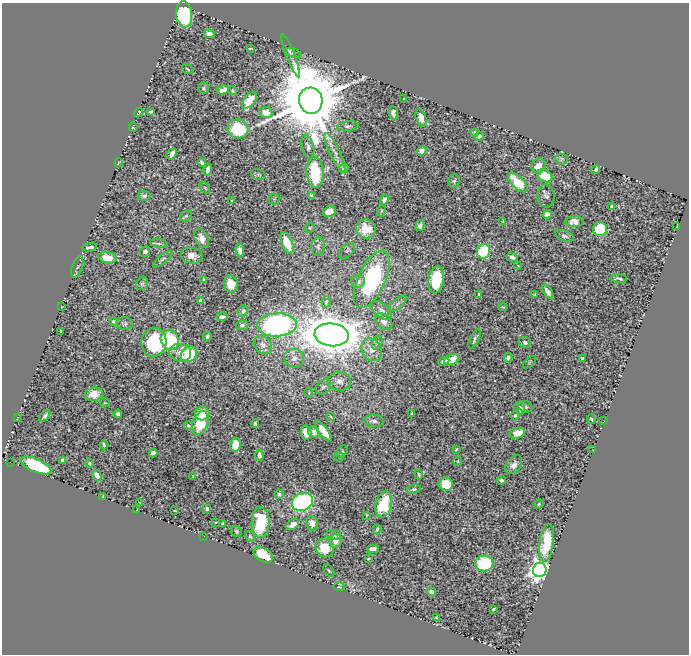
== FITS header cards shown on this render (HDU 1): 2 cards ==
NAXIS1  =                  687
NAXIS2  =                  652

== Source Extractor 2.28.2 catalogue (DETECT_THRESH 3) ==
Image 687 x 652 px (HDU 1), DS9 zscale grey, 1 PNG px = 1 image px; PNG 691 x 656 px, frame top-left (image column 1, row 652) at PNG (2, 3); each listed source drawn as its Kron ellipse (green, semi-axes under 4 px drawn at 4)
Background 0.759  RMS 0.013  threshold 0.0401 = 3 sigma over >= 5 px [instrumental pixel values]
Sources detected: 191; all 191 listed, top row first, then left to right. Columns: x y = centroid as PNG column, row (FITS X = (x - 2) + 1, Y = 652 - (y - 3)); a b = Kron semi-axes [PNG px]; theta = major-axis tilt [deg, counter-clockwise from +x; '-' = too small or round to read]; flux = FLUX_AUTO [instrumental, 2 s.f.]
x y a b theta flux
184 14 13 8 -85 110
209 34 5 4 - 9.6
250 48 4 2 - 0.81
293 53 9 4 -19 1.1
291 56 23 4 -69 3.8
188 69 6 2 -35 0.83
203 88 6 5 - 2
223 90 6 4 10 4.5
233 91 4 3 - 1.2
404 99 3 3 - 1.2
249 100 10 5 52 18
311 101 13 11 -76 15000
151 111 3 3 - 1.5
266 112 6 5 - 8.1
138 113 5 2 - 0.92
393 113 7 4 -84 3.5
421 118 9 5 -72 6
348 126 11 5 7 2.8
133 127 4 3 - 0.97
238 129 10 9 - 43
475 132 4 3 - 1.2
479 136 5 3 - 2.1
308 147 12 6 -77 3.2
422 151 5 4 - 5
335 153 21 5 -65 5.2
172 154 6 3 52 4.4
561 159 6 5 - 1.6
119 162 4 2 - 0.73
202 162 4 3 - 1.6
538 166 8 7 - 9.6
344 168 5 3 - 1.9
208 169 6 3 76 3.2
596 169 4 3 - 1.7
315 172 15 8 -86 72
258 174 7 5 -17 1.6
545 176 8 6 -32 25
454 181 6 5 - 1.6
518 183 12 6 -45 28
205 188 6 3 -56 0.98
311 195 4 3 - 1.3
144 196 6 5 - 2.2
546 196 11 8 -85 3.2
274 199 5 5 - 1
384 200 5 4 - 2.9
232 201 3 2 - 0.64
612 206 4 3 - 1.7
329 211 6 5 - 12
381 211 5 3 - 1
547 214 4 4 - 12
186 216 6 5 - 1.5
503 221 3 2 - 0.63
574 222 9 5 0 6.7
420 226 5 4 - 2.8
677 227 4 2 - 0.76
310 228 5 4 - 1.2
366 229 10 9 - 14
600 229 7 7 - 47
564 236 10 5 -21 3
202 238 10 6 -65 7
287 243 11 5 -68 20
159 244 9 4 -11 1.8
318 246 9 6 82 2.9
90 247 7 3 6 3.4
240 250 7 4 -81 4.3
347 251 9 6 44 2.5
484 251 7 6 - 63
145 252 5 5 - 2.6
192 256 11 8 -11 6.5
512 257 5 4 - 3
107 258 9 5 -13 10
163 259 12 3 38 1.7
518 265 4 2 - 0.66
77 267 11 5 70 2.6
372 279 31 13 65 110
619 279 8 3 -2 2.1
204 280 4 3 - 1
436 280 14 7 82 52
358 281 7 6 - 3.2
142 284 7 5 56 1.6
231 284 8 7 - 10
548 292 8 4 -56 4.5
479 294 4 3 - 1.5
535 295 4 3 - 1.2
200 301 4 3 - 1.9
326 302 6 4 79 1.4
397 304 11 4 41 3
61 307 3 2 - 0.46
503 307 4 3 - 0.77
381 310 12 7 -41 5.1
243 311 6 5 - 2.5
222 317 5 3 - 2.6
113 321 3 3 - 1.5
384 322 10 7 -44 6
125 324 8 6 -3 2.1
242 325 6 5 - 2.4
277 325 20 11 2 280
61 331 3 2 - 0.94
332 335 17 11 -5 3100
207 336 4 3 - 1.5
475 339 10 4 64 2.4
170 340 10 8 -62 56
154 342 14 12 86 64
525 342 6 5 - 2.3
377 343 7 5 75 1.9
263 345 10 8 -47 6.3
372 350 12 9 -62 8.5
180 353 11 9 -7 7.5
189 354 8 7 - 46
294 358 10 9 - 6.6
508 358 5 4 - 2.7
582 358 3 3 - 1.2
451 360 8 5 22 16
444 361 5 4 - 3.3
530 362 8 3 42 1
339 381 11 9 -4 5.2
323 387 8 6 43 2.5
309 393 5 3 - 0.7
94 394 9 6 9 7.8
105 403 5 3 - 0.63
525 407 7 5 -21 2.4
520 408 6 5 - 4.6
202 413 7 7 - 21
412 413 3 3 - 1.7
118 414 4 3 - 3.1
515 415 5 4 - 1.3
45 416 7 3 48 2.2
331 417 4 2 - 0.78
17 418 3 2 - 0.54
591 419 5 2 - 1.3
374 421 10 6 -5 4.2
604 421 2 2 - 1.7
200 423 12 7 72 34
255 423 4 3 - 1
188 426 5 4 - 1.2
323 431 12 4 -53 12
306 432 7 5 -77 14
313 432 6 5 - 3.8
517 433 8 5 18 15
104 445 4 2 - 1.3
235 445 7 5 82 19
456 449 3 2 - 0.86
593 450 2 2 - 0.42
342 451 7 4 52 1.3
153 453 4 4 - 3.8
259 455 6 3 -85 3.1
339 457 5 4 - 1.2
62 460 4 3 - 1.9
458 461 5 3 - 0.77
10 462 3 2 - 0.78
89 463 4 4 - 1
36 465 17 6 -23 110
514 465 10 7 52 5.1
419 474 5 4 - 1.3
97 475 6 4 -64 7.8
193 476 3 2 - 0.67
502 480 4 3 - 2.2
446 484 7 6 - 26
414 489 7 4 9 1.9
279 494 4 4 - 2.2
103 496 3 2 - 0.6
302 502 11 8 23 140
140 503 3 2 - 0.54
384 504 13 8 77 54
539 504 5 4 - 1.1
207 509 4 4 - 3.7
136 510 3 2 - 1.1
175 511 3 2 - 0.67
366 515 3 2 - 0.65
216 522 3 2 - 0.56
260 522 15 9 88 51
223 523 4 3 - 1.4
312 523 7 6 - 6.7
293 524 7 4 37 7
377 529 4 3 - 1.4
236 531 6 5 - 1.4
334 535 7 5 -16 1.7
204 536 2 2 - 0.91
250 536 6 4 -55 1.4
336 541 7 6 - 6.8
546 543 19 7 81 31
324 548 9 8 - 22
373 549 6 4 1 6.4
263 555 10 6 -30 32
368 559 3 2 - 0.67
484 563 9 8 - 60
540 570 7 6 - 660
329 571 7 3 -54 1.3
339 587 6 4 1 1.1
431 592 4 4 - 4.9
493 609 3 3 - 1.1
436 617 3 2 - 0.86